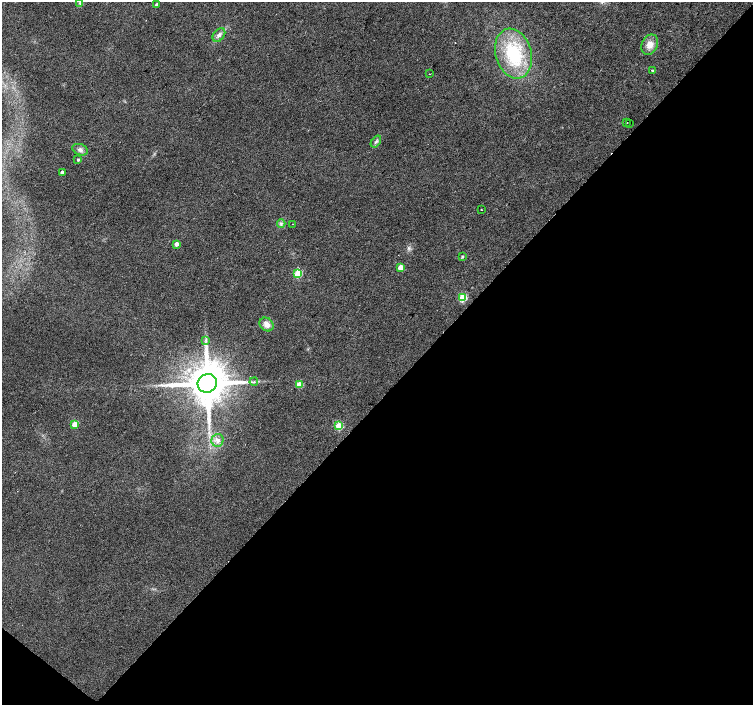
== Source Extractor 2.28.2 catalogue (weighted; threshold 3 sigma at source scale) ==
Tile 15 of 4 x 4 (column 3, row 4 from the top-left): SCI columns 3010-4511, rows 236-1641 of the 6013 x 6028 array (HDU 1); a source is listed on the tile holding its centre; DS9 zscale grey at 2 x 2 block average (1 PNG px = mean of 2 x 2 image px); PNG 755 x 707 px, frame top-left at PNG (2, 2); each listed source drawn as its Kron ellipse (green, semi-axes under 4 px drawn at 4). Shown black and unused: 44% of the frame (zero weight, under 2 of 3 exposures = <1% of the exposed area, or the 3 px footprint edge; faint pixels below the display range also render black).
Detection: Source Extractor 2.28.2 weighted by HDU 2 'WHT'; one run over the whole footprint, this tile lists its part. Background 0.0342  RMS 0.0086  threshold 0.0388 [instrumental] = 3 sigma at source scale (4.5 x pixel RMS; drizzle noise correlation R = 1.50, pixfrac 1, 0.0396/0.0396 arcsec/px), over >= 5 px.
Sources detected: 29; all 29 listed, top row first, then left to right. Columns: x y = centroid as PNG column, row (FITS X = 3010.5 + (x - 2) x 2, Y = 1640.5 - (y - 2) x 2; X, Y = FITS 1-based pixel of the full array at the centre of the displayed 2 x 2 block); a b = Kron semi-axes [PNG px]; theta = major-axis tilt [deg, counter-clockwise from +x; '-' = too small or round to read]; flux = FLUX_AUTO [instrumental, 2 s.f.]
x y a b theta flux
80 3 3 3 - 2.7
157 5 3 2 - 9
219 35 8 5 50 7.6
650 45 10 7 66 17
513 54 25 18 -74 120
652 71 2 2 - 4.8
430 74 2 2 - 0.88
627 122 2 2 - 3.2
630 124 2 2 - 1.1
376 142 6 3 53 3.6
80 150 8 5 -23 7.4
78 160 3 2 - 3.7
62 172 3 2 - 5.7
481 210 2 2 - 1.5
281 224 4 3 - 3.3
292 224 2 2 - 0.87
176 244 3 2 - 13
462 257 4 3 - 2.5
400 267 3 3 - 30
298 274 3 3 - 82
462 298 3 3 - 100
267 325 7 6 - 14
206 340 4 2 - 2.8
254 382 4 2 - 1.9
207 383 10 9 - 8700
299 384 3 3 - 35
75 424 3 3 - 38
339 426 3 3 - 77
218 440 6 6 - 8.8
Diffuse or blended objects may show on this block-average render without a row.